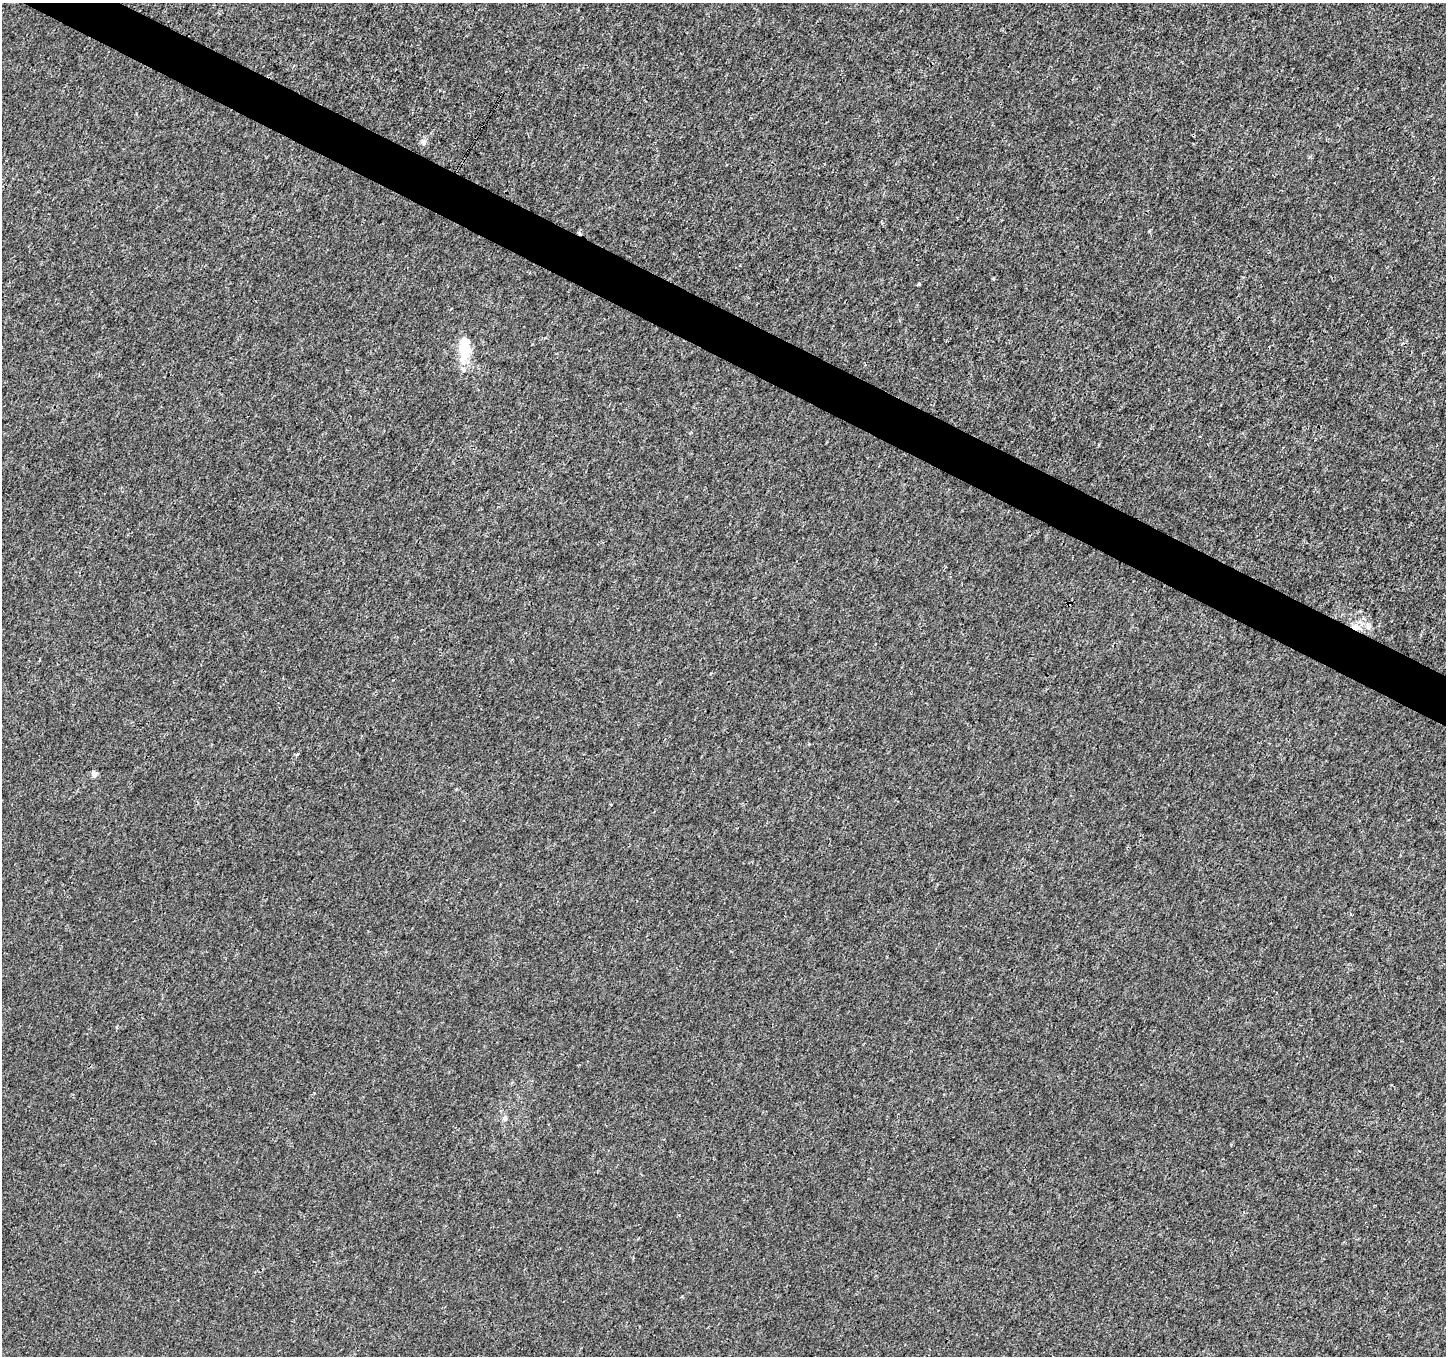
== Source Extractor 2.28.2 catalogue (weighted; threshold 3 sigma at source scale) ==
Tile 11 of 4 x 4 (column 3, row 3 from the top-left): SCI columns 2889-4332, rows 1551-2904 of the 5783 x 5876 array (HDU 1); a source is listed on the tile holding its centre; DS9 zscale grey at full resolution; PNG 1448 x 1358 px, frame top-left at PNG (2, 3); no overlay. Shown black and unused: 4% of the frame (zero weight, under 3 of 4 exposures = <1% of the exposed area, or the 3 px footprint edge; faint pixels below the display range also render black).
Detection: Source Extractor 2.28.2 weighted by HDU 2 'WHT'; one run over the whole footprint, this tile lists its part. Background 4.16e-04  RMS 0.0018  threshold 0.00801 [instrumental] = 3 sigma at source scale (4.5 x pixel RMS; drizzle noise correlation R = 1.50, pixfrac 1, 0.0396/0.0396 arcsec/px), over >= 5 px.
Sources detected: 10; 1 cosmic-ray / hot-pixel residue — not listed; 2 inside a brighter listed object's ellipse — not listed separately; the other 7 listed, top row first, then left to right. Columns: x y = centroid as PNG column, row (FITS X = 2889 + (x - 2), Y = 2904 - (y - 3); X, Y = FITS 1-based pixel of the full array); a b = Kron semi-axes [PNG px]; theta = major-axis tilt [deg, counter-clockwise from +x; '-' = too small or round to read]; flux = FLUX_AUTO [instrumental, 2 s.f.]
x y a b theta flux
424 141 8 7 - 0.54
580 233 6 3 -47 0.25
918 284 3 3 - 1.1
464 351 31 16 88 4.3
1357 627 16 8 -16 2.1
94 774 6 6 - 0.8
505 1118 7 7 - 0.51
Overlapping masked pixels (flux is a lower limit): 2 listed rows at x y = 580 233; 1357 627